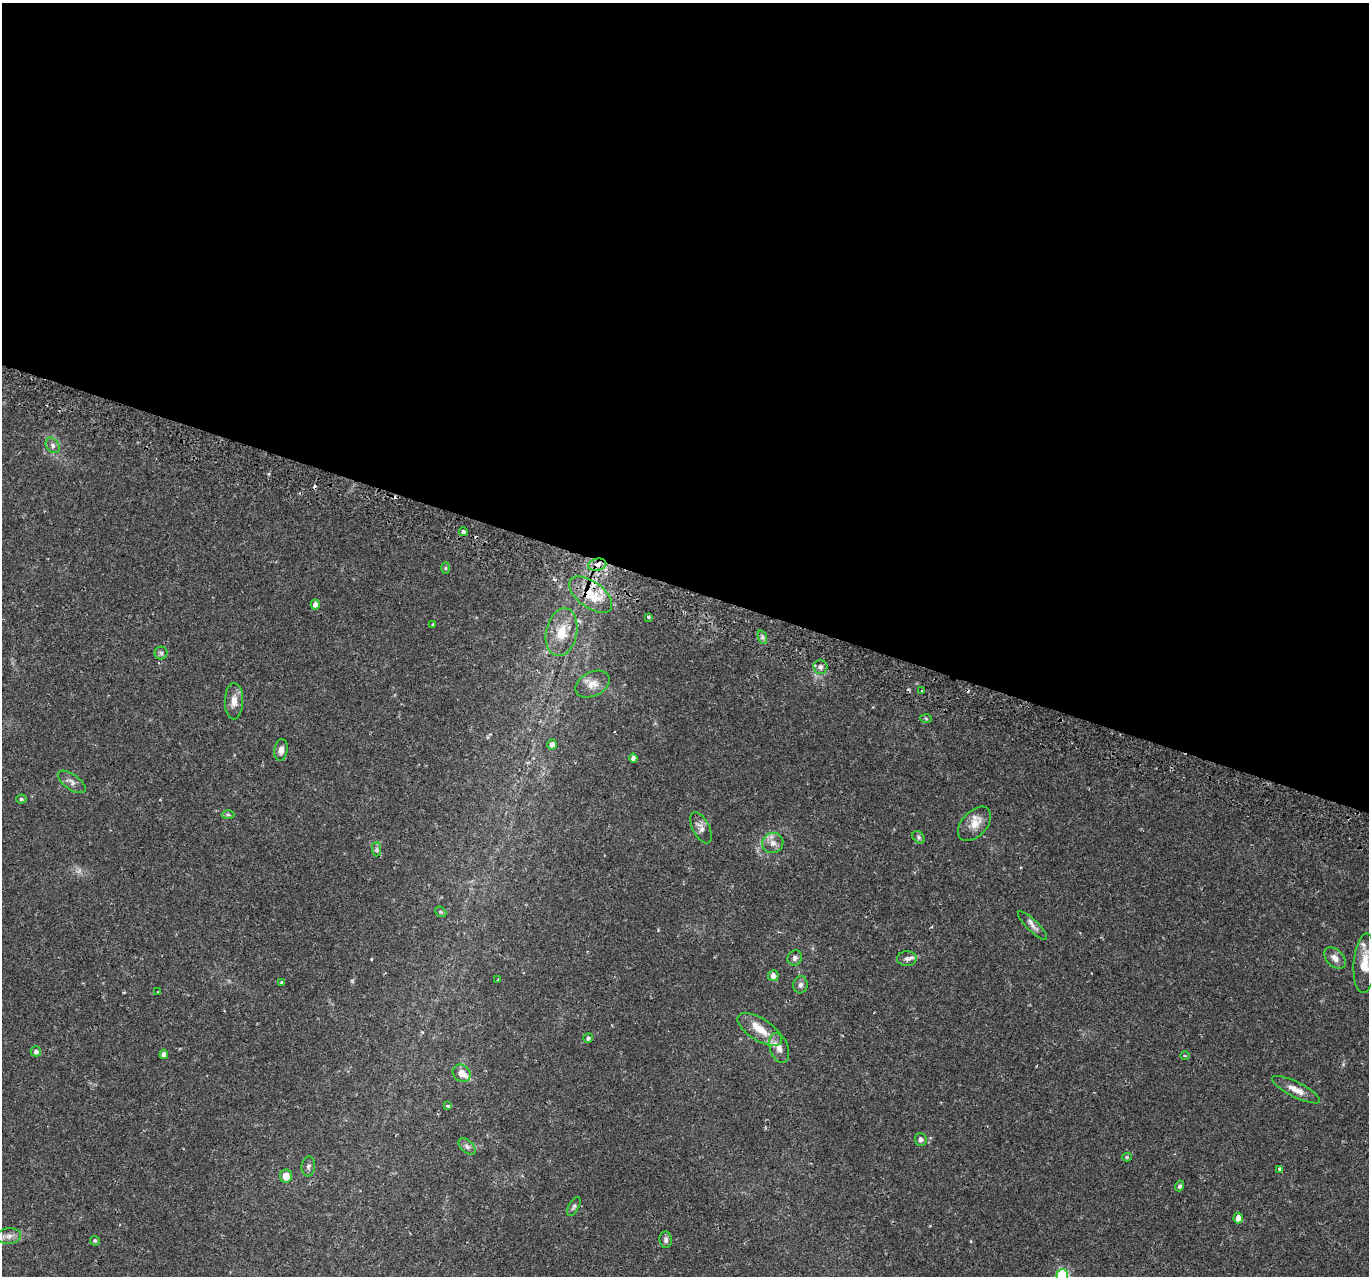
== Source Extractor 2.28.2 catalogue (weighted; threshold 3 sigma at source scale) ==
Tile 3 of 4 x 4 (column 3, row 1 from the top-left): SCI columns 2805-4171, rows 4116-5389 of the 5617 x 5745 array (HDU 1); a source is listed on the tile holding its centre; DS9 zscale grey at full resolution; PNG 1371 x 1278 px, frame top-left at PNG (2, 3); each listed source drawn as its Kron ellipse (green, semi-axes under 4 px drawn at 4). Shown black and unused: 46% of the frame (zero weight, under 2 of 3 exposures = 5% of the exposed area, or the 3 px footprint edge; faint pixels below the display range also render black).
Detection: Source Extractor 2.28.2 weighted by HDU 2 'WHT'; one run over the whole footprint, this tile lists its part. Background 0.0342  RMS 0.0038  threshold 0.0171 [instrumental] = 3 sigma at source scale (4.5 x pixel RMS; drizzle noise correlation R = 1.50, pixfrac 1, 0.0396/0.0396 arcsec/px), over >= 5 px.
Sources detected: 71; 1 too faint to see at this stretch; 6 cosmic-ray / hot-pixel residue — neither listed nor drawn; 4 inside a brighter listed object's ellipse — not listed separately; the other 60 listed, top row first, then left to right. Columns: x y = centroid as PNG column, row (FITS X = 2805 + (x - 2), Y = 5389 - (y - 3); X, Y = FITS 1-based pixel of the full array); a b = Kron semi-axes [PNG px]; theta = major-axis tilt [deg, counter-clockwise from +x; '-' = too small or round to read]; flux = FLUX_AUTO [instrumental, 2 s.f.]
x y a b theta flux
53 445 8 6 -54 1.3
463 532 4 4 - 0.91
597 565 9 6 11 1.9
445 568 6 4 89 0.44
591 595 25 13 -36 10
315 604 5 4 - 2
649 617 3 3 - 0.89
433 625 4 3 - 0.63
562 632 24 15 78 8.1
762 637 7 4 -71 0.83
161 653 6 6 - 0.81
820 667 7 7 - 1.1
592 684 18 12 27 4
922 690 3 3 - 0.73
234 701 18 9 89 3.4
926 719 6 4 -3 0.51
552 745 5 5 - 2.2
281 750 11 6 80 2
633 758 4 4 - 1.4
72 782 16 7 -36 2
21 799 5 4 - 0.57
228 815 6 4 -2 0.57
974 824 20 12 47 4.9
701 828 17 8 -63 2.1
919 837 7 5 -43 0.74
773 843 10 10 - 2.6
377 849 7 4 -90 0.76
441 912 6 4 -42 0.52
1032 925 19 5 -44 1.9
795 958 8 7 - 1.1
1335 958 13 8 -45 2.3
907 959 9 7 2 1.4
1365 963 30 11 86 6.6
773 976 5 5 - 2.1
498 980 3 2 - 0.36
281 982 4 4 - 0.52
800 985 8 7 - 1.3
158 992 3 3 - 0.28
760 1029 25 11 -32 7.1
588 1038 5 4 - 0.81
779 1048 15 9 -71 3
36 1051 5 5 - 1.1
164 1054 4 4 - 1.6
1185 1056 4 3 - 0.38
462 1073 9 8 - 3.3
1296 1090 26 7 -27 4
448 1106 4 3 - 1.1
921 1139 6 6 - 1.2
467 1146 10 6 -44 1.2
1127 1157 5 4 - 0.53
308 1166 10 6 84 1.1
1280 1169 4 3 - 1.2
286 1176 6 6 - 4.1
1180 1186 5 4 - 0.91
574 1207 10 5 61 0.85
1238 1218 5 5 - 2.4
9 1236 12 8 5 2.3
666 1240 8 6 -85 1
95 1241 5 4 - 0.66
1062 1275 6 6 - 34
Overlapping masked pixels (flux is a lower limit): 2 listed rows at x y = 597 565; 591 595
Isophote crosses this tile's border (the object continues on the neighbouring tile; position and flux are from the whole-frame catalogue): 2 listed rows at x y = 1365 963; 1062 1275